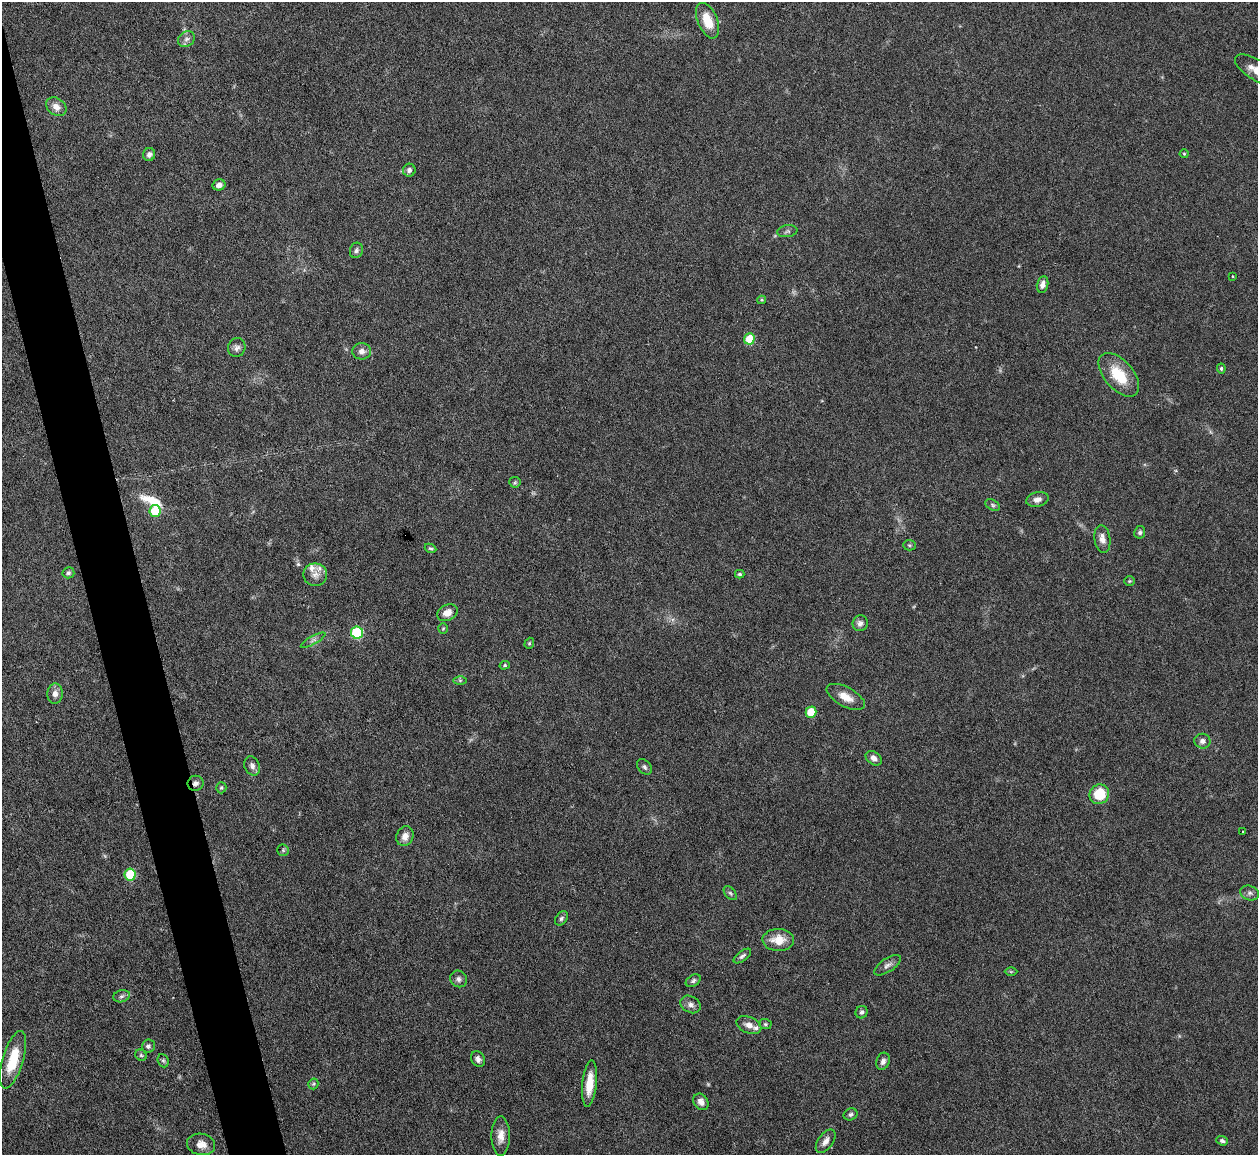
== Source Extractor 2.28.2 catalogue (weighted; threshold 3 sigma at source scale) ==
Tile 11 of 4 x 4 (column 3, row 3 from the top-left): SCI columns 2511-3766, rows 1408-2560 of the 5021 x 5000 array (HDU 1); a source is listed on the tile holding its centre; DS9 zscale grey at full resolution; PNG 1260 x 1157 px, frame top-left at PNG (2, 2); each listed source drawn as its Kron ellipse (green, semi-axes under 4 px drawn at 4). Shown black and unused: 4% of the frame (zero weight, under 3 of 6 exposures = <1% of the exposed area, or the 3 px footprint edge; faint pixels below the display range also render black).
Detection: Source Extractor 2.28.2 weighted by HDU 2 'WHT'; one run over the whole footprint, this tile lists its part. Background 0.146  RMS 0.0041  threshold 0.0169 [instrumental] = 3 sigma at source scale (4.09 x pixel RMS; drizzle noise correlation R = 1.36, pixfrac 0.8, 0.05/0.05 arcsec/px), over >= 5 px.
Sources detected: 85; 1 too faint to see at this stretch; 1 inside a brighter object's white glare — neither listed nor drawn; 3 inside a brighter listed object's ellipse — not listed separately; the other 80 listed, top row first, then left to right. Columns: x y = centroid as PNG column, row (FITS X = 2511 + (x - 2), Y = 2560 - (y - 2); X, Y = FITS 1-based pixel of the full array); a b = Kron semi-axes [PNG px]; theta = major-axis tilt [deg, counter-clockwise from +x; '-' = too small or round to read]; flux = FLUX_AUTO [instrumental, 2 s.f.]
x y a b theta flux
708 21 19 10 -67 7.9
186 39 9 7 33 1.6
1257 71 26 10 -32 6.2
56 107 11 8 -35 2.9
149 154 6 6 - 1.3
1184 154 4 4 - 0.36
409 170 6 6 - 1.4
219 185 6 5 - 1.9
787 231 10 6 9 1
356 250 8 6 72 1.1
1232 276 3 2 - 0.26
1043 285 8 5 78 2
762 300 4 4 - 0.42
749 339 5 5 - 11
237 348 9 8 - 1.6
362 351 9 8 - 2.2
1221 368 5 4 - 0.58
1119 375 26 14 -49 13
515 482 6 5 - 0.6
1037 499 11 7 13 2.2
993 505 8 5 -28 0.74
155 511 6 5 - 13
1140 532 6 5 - 0.83
1102 539 14 7 -82 2.7
909 545 6 5 - 0.64
430 548 6 4 -25 0.59
68 573 6 5 - 0.83
740 574 5 3 - 0.6
315 575 12 11 - 2.8
1129 581 5 5 - 0.52
447 613 11 7 23 3.3
860 623 8 7 - 1.5
443 628 5 4 - 0.45
357 633 6 6 - 35
313 640 14 4 29 1.3
529 643 6 4 70 0.55
505 665 5 4 - 0.55
460 680 6 4 0 0.63
55 694 10 7 86 2.1
846 697 21 9 -28 4.7
811 712 5 5 - 11
1202 741 8 7 - 1.7
874 758 9 6 -36 1.8
252 766 10 7 -67 1.7
644 767 9 6 -48 1.1
195 783 8 7 - 1.6
221 788 5 5 - 0.66
1099 794 10 9 - 12
1243 831 2 2 - 0.26
405 836 10 8 68 2.8
283 850 6 5 - 0.76
130 874 6 5 - 17
730 893 8 5 -48 0.82
1250 893 9 7 -20 1.4
561 918 8 5 52 0.98
778 940 16 11 -3 6.8
742 956 10 5 36 1
888 965 15 6 33 1.8
1011 972 6 4 0 0.45
459 979 9 8 - 1.4
693 981 8 5 34 0.9
122 996 8 6 17 1.1
691 1004 11 8 -31 2
862 1012 6 6 - 1.1
765 1024 6 5 - 0.63
749 1025 13 8 -22 2.9
148 1046 6 6 - 1
141 1055 6 5 - 0.62
478 1059 8 6 -57 1.5
13 1060 30 10 73 13
163 1061 7 5 -67 0.69
883 1061 9 6 70 1.4
313 1084 5 5 - 0.57
589 1084 23 7 84 6.9
701 1102 9 7 -51 2.2
851 1114 7 6 - 0.93
501 1136 20 9 90 3.9
826 1141 13 7 54 2.4
1222 1141 6 4 -20 0.84
201 1144 14 10 -12 3.8
Overlapping masked pixels (flux is a lower limit): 1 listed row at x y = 195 783
Isophote crosses this tile's border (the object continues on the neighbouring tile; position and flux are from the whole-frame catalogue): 1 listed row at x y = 1257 71